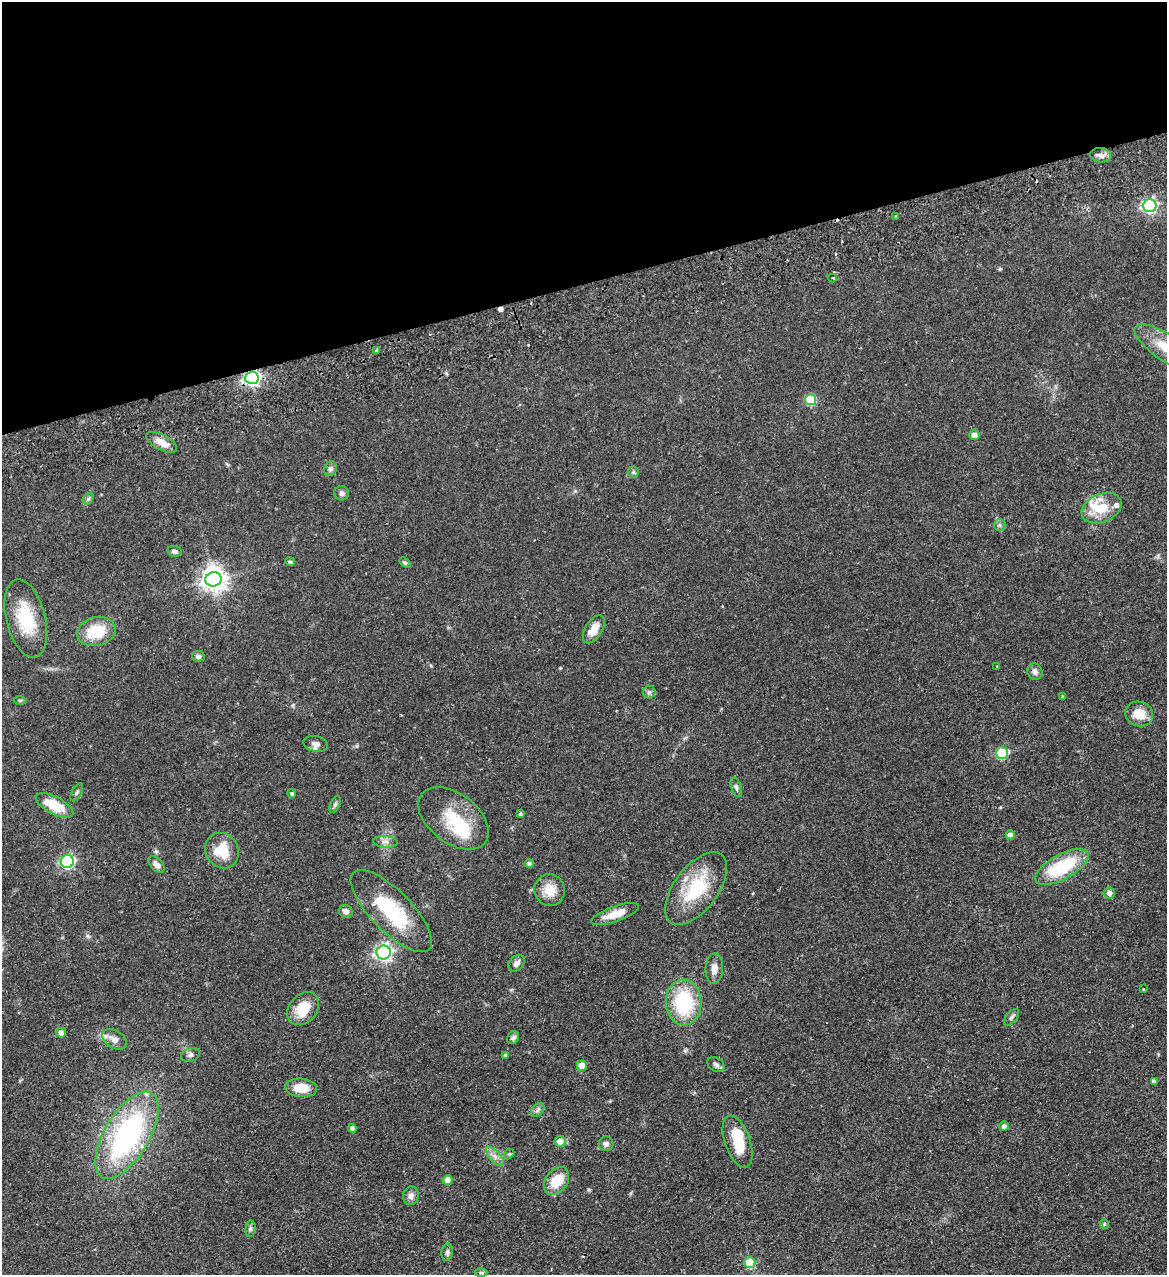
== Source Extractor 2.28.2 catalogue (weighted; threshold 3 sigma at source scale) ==
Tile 3 of 4 x 4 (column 3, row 1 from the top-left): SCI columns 2496-3660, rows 3875-5147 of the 5107 x 5203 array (HDU 1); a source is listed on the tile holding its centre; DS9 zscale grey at full resolution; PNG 1169 x 1277 px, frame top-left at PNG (2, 2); each listed source drawn as its Kron ellipse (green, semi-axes under 4 px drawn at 4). Shown black and unused: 22% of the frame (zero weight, under 2 of 3 exposures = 3% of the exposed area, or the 3 px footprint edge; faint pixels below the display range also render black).
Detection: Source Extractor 2.28.2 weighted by HDU 2 'WHT'; one run over the whole footprint, this tile lists its part. Background 0.0555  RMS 0.005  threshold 0.0226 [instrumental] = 3 sigma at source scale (4.5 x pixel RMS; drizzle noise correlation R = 1.50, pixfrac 1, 0.05/0.05 arcsec/px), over >= 5 px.
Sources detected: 96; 4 inside a brighter object's white glare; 5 cosmic-ray / hot-pixel residue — neither listed nor drawn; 2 inside a brighter listed object's ellipse — not listed separately; the other 85 listed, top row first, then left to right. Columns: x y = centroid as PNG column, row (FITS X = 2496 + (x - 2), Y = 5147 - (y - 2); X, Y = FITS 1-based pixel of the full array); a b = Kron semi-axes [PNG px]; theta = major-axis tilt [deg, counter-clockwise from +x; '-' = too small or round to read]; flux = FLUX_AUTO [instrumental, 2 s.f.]
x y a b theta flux
1101 155 10 7 -7 2.7
1150 206 7 6 - 100
895 216 3 3 - 0.86
832 278 4 3 - 0.73
1166 348 37 13 -34 14
377 350 4 3 - 1.1
252 378 7 6 - 140
811 400 5 5 - 24
974 435 5 5 - 4
162 442 17 7 -28 5
330 469 8 6 64 1.5
633 472 6 5 - 0.8
342 493 7 7 - 1.4
88 499 6 4 45 0.9
1102 508 21 14 24 11
1000 525 6 5 - 0.99
174 551 7 5 -10 1.5
290 562 5 4 - 1
405 563 6 4 -39 0.83
213 579 8 7 - 370
26 618 40 19 -76 22
594 629 16 8 58 6.1
96 632 19 14 14 16
198 656 6 5 - 1.2
997 667 3 2 - 0.4
1035 672 8 7 - 2.1
649 692 6 6 - 1.1
1062 697 4 3 - 0.44
20 700 6 4 1 0.61
1139 714 14 12 -19 7.4
316 744 12 8 -11 2.7
1002 753 6 5 - 36
736 787 10 5 -73 1.3
77 792 10 5 63 1
292 794 4 3 - 1.5
335 804 9 4 65 1
55 805 20 8 -28 13
521 814 4 4 - 0.8
453 818 40 24 -37 21
1010 835 4 4 - 3.5
385 842 12 6 -5 2
222 851 18 16 -56 13
67 861 6 6 - 87
156 864 10 6 -46 2.5
529 864 4 4 - 1.4
1062 867 29 12 29 29
696 888 42 22 53 27
550 890 16 15 - 7.7
1109 893 6 5 - 2.3
346 911 7 6 - 3
391 911 54 20 -45 35
615 914 25 7 20 7.3
384 952 7 7 - 160
517 963 9 6 49 2.3
714 968 15 8 87 3.3
1143 989 3 3 - 0.62
684 1003 23 17 -87 33
303 1009 18 13 48 12
1011 1017 10 5 49 1.2
61 1033 5 5 - 3.6
513 1038 7 6 - 1.4
114 1039 13 8 -31 3.5
190 1055 10 6 19 1.4
506 1055 4 4 - 0.92
716 1065 9 6 -32 1.6
582 1066 5 5 - 8.2
1154 1081 4 4 - 1.8
301 1088 16 9 -5 8.7
538 1110 8 5 47 1.1
1004 1126 4 4 - 1.8
352 1128 4 4 - 1.9
127 1135 49 22 59 94
560 1141 5 5 - 4.1
738 1142 27 12 -71 13
606 1144 7 7 - 1.8
509 1154 5 4 - 0.61
495 1156 12 5 -48 2.3
448 1180 5 5 - 5.7
557 1181 15 10 53 11
411 1196 9 7 76 2.4
1104 1224 5 4 - 0.71
250 1229 8 5 84 1
447 1252 9 5 81 1.3
750 1262 5 5 - 16
481 1273 6 4 1 0.74
Overlapping masked pixels (flux is a lower limit): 2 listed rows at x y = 1101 155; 252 378
Isophote crosses this tile's border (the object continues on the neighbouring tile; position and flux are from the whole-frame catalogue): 1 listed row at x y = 1166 348